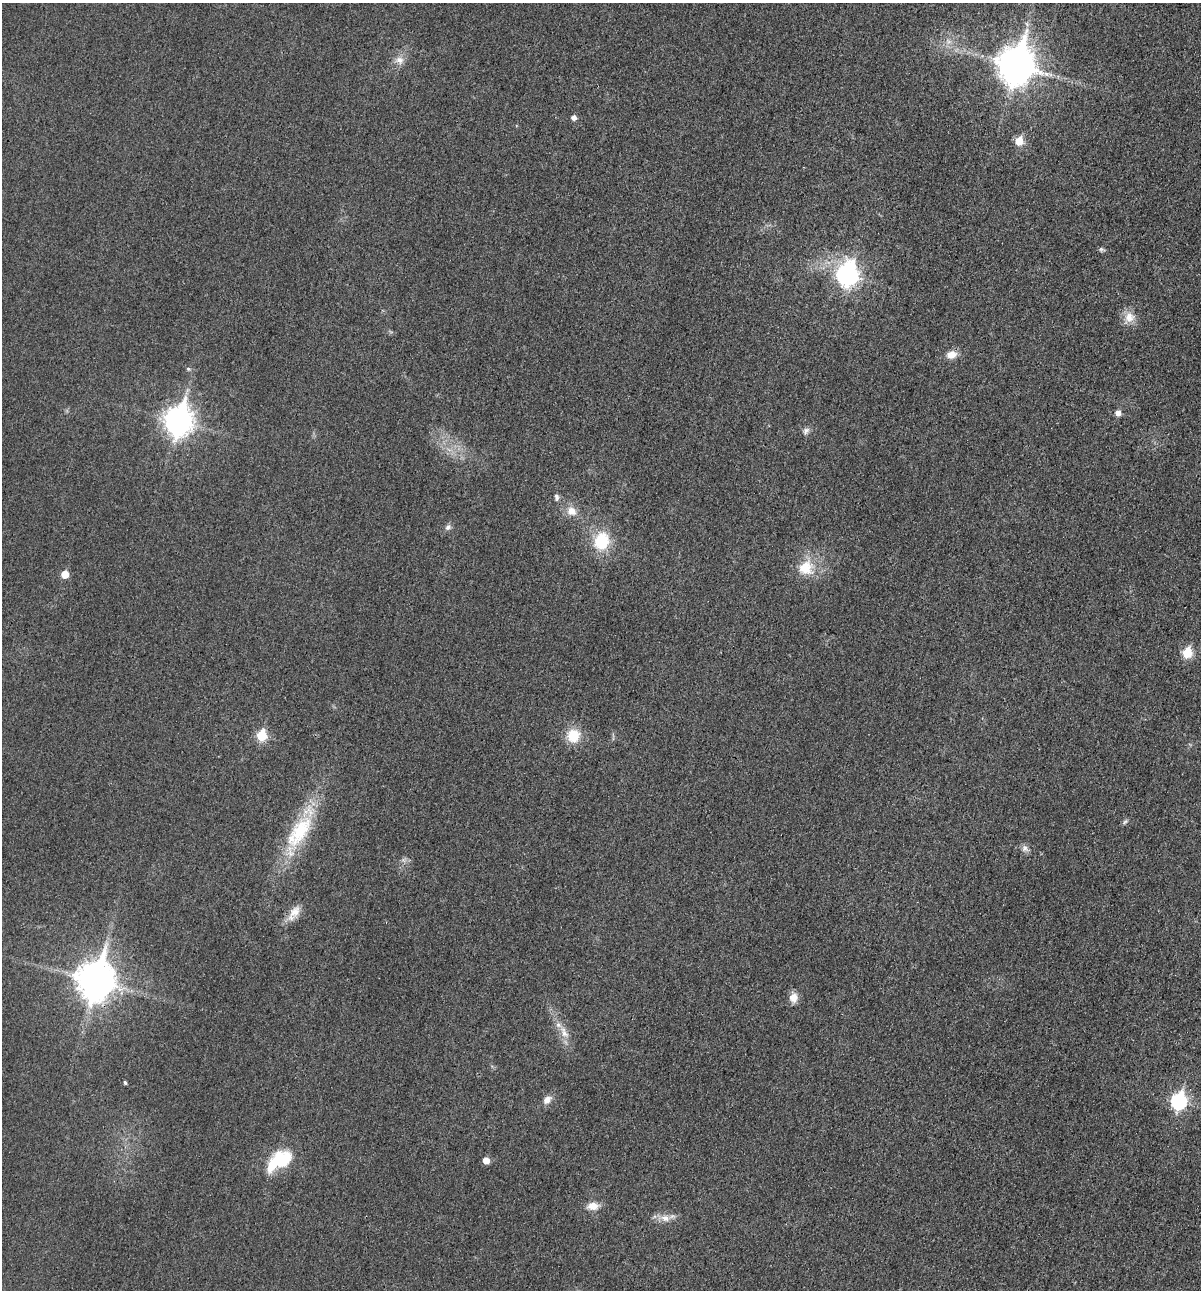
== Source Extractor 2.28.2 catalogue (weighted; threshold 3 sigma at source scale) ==
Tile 6 of 4 x 4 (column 2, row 2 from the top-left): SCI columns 1344-2542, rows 2597-3884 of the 5206 x 5195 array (HDU 1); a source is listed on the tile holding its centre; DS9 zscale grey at full resolution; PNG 1203 x 1292 px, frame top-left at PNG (2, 3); no overlay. Shown black and unused: <1% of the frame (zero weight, under 3 of 4 exposures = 2% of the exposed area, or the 3 px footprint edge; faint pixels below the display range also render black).
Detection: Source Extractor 2.28.2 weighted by HDU 2 'WHT'; one run over the whole footprint, this tile lists its part. Background 0.0289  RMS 0.0059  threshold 0.0264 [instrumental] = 3 sigma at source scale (4.5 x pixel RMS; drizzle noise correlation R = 1.50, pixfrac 1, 0.05/0.05 arcsec/px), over >= 5 px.
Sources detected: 38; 1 too faint to see at this stretch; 2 inside a brighter object's white glare — not listed; the other 35 listed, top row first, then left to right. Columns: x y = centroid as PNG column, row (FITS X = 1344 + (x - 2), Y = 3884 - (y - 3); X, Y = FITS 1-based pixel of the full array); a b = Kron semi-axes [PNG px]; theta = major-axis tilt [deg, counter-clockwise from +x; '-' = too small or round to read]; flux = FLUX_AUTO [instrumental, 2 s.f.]
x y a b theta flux
399 60 13 10 -4 4.5
1016 65 14 11 76 1400
574 117 5 5 - 2.7
1019 141 6 6 - 14
1101 249 7 5 69 1.1
849 275 11 9 84 210
1129 317 15 14 - 6.9
951 355 12 9 13 6
188 369 6 5 - 1
1118 413 6 6 - 3.6
178 421 11 9 77 630
806 431 11 7 58 2.2
557 497 10 6 -78 1.8
571 511 13 11 -34 6.2
448 527 9 7 51 2.1
601 541 19 15 69 24
806 568 23 21 30 16
65 574 5 5 - 9.9
1187 653 6 6 - 26
262 735 7 6 - 26
573 736 15 15 - 14
1125 822 8 5 53 1.2
299 831 54 22 55 41
1025 849 10 8 -24 2.6
294 913 24 11 54 7.5
95 980 13 11 74 1400
793 998 12 10 85 5.1
564 1032 20 9 -65 7
125 1083 4 3 - 0.87
547 1100 13 9 42 4
1179 1101 8 7 - 120
280 1160 20 17 32 32
486 1160 5 5 - 6
593 1206 14 9 6 6.3
665 1218 13 10 -9 5.4
Overlapping masked pixels (flux is a lower limit): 1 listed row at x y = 95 980